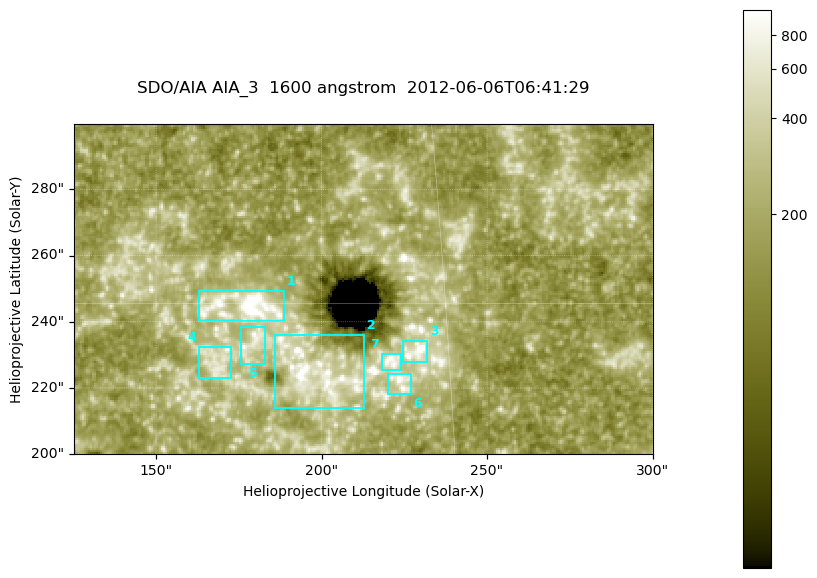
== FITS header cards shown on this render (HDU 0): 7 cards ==
TELESCOP= 'SDO/AIA '
INSTRUME= 'AIA_3   '
WAVELNTH=                 1600
WAVEUNIT= 'angstrom'
DATE-OBS= '2012-06-06T06:41:29.12'
CTYPE1  = 'HPLN-TAN'
CTYPE2  = 'HPLT-TAN'

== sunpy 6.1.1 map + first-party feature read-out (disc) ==
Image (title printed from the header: SDO/AIA AIA_3  1600 angstrom  2012-06-06T06:41:29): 287 x 164 px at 0.609 arcsec/px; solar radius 946 arcsec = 1552 px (partial field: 0.6% of the solar disc is inside the frame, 100% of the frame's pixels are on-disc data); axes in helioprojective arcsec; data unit not stated in the header (colour bar unlabelled)
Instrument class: DISC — disc imager (sunpy class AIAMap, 1600 A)
Bright regions (active regions / flare kernels): reference = the on-disc median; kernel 3 px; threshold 5 sigma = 318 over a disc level ~183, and >= 1.15x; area >= 47 px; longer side >= 3 px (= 1.8 arcsec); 7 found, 7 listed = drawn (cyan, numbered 1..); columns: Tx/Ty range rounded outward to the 2 arcsec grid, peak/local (2 s.f.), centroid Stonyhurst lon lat
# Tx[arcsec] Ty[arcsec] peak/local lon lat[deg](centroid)
1 162..190 240..250 13 +11 +15
2 186..214 214..236 6.5 +12 +14
3 224..232 228..234 7.9 +14 +14
4 162..174 222..232 3.7 +11 +14
5 176..184 226..240 4.3 +11 +14
6 220..228 218..226 6 +14 +14
7 218..224 224..232 5 +14 +14